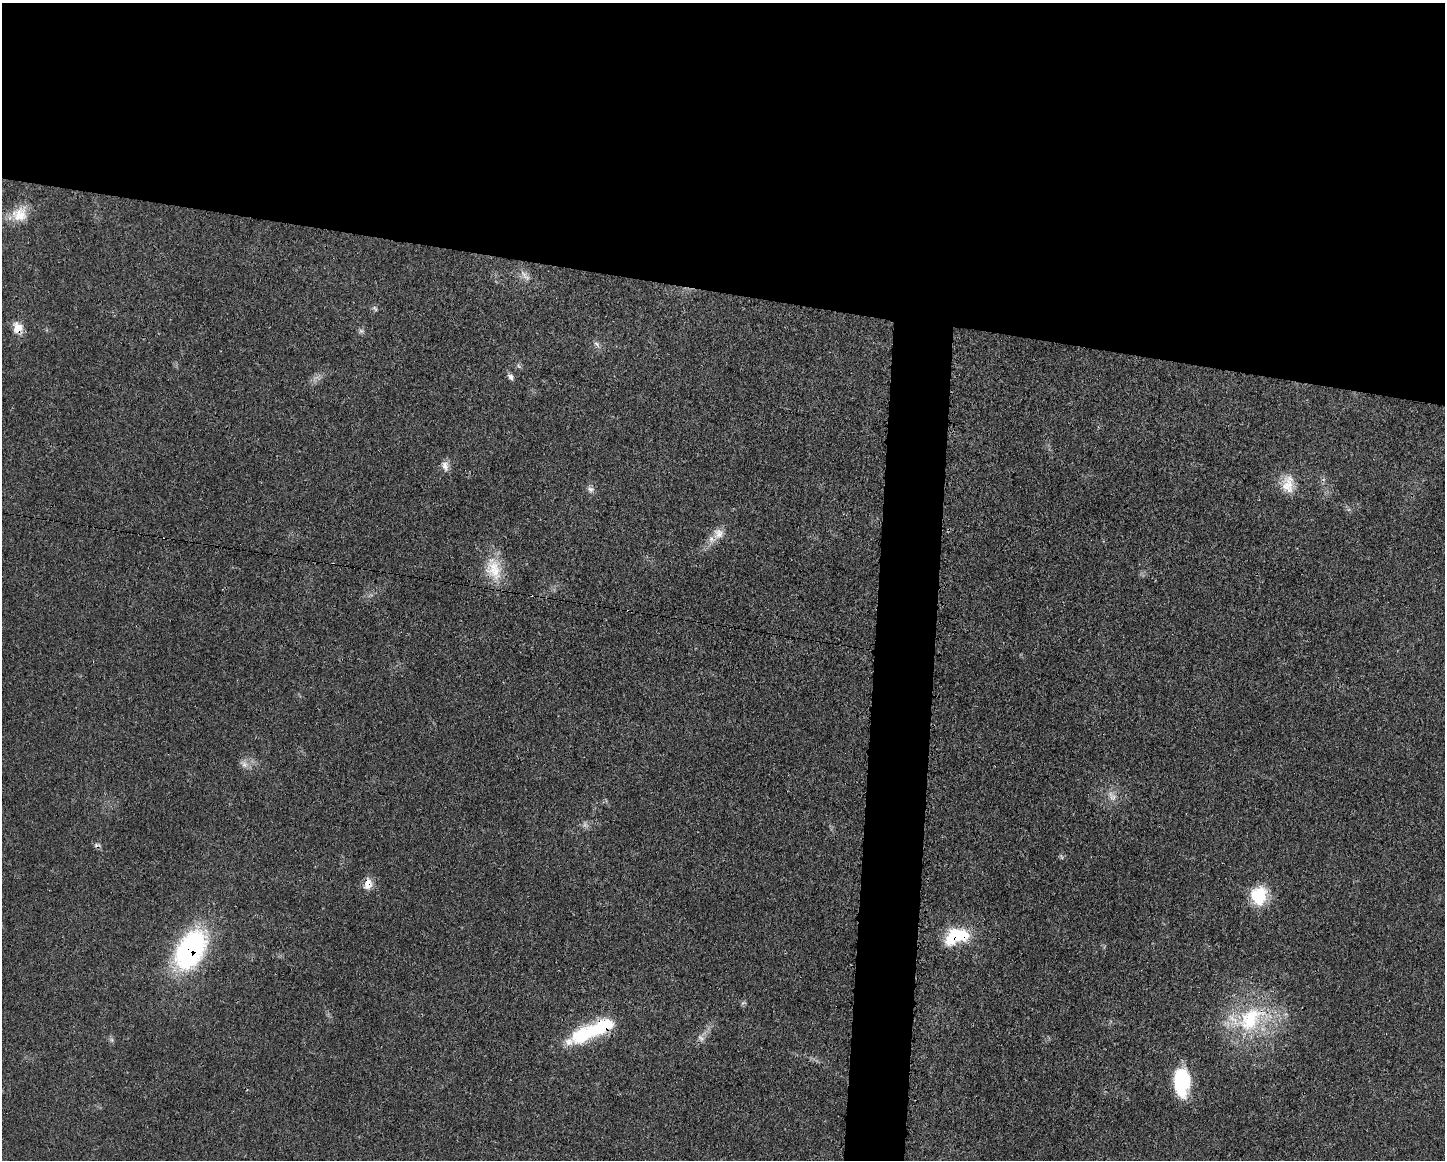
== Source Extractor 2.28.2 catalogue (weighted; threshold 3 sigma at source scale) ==
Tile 2 of 3 x 4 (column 2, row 1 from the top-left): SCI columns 1557-2999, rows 3480-4637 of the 4674 x 4642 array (HDU 1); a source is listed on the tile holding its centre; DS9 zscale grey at full resolution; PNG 1447 x 1162 px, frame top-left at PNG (2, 3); no overlay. Shown black and unused: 28% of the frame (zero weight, under 3 of 4 exposures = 1% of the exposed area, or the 3 px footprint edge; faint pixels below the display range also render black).
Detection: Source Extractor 2.28.2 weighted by HDU 2 'WHT'; one run over the whole footprint, this tile lists its part. Background 0.021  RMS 0.0023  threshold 0.0102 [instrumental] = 3 sigma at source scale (4.5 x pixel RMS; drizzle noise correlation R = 1.50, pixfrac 1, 0.05/0.05 arcsec/px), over >= 5 px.
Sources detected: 29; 1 too faint to see at this stretch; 2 inside a brighter object's white glare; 1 cosmic-ray / hot-pixel residue — not listed; the other 25 listed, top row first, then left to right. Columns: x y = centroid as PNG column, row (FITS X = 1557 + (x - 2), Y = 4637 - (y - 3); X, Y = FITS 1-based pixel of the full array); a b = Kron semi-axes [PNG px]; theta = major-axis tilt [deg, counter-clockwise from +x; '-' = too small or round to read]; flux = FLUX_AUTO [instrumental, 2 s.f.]
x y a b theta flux
19 214 21 19 26 4.8
525 276 20 6 -48 1.6
375 308 9 3 -56 0.36
18 328 14 12 -66 2.8
361 331 6 6 - 0.52
597 344 10 5 -38 0.71
511 377 8 6 -64 0.75
445 466 14 9 -81 1.4
1288 484 24 15 88 4
590 489 10 7 -3 0.83
718 534 16 14 53 2.6
494 570 32 22 -72 7.1
531 595 3 2 - 0.3
244 764 12 7 -56 1.3
1112 796 15 8 -55 1.7
368 884 15 10 80 2.3
1259 896 21 17 82 9.1
952 937 26 14 55 8.2
190 950 47 28 61 38
743 1003 7 4 19 0.37
1250 1019 47 31 46 21
588 1032 54 17 24 16
701 1038 12 5 -37 0.79
112 1040 7 4 -71 0.45
1182 1081 28 16 90 14
Overlapping masked pixels (flux is a lower limit): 6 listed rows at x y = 18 328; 531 595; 368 884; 952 937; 190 950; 1250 1019